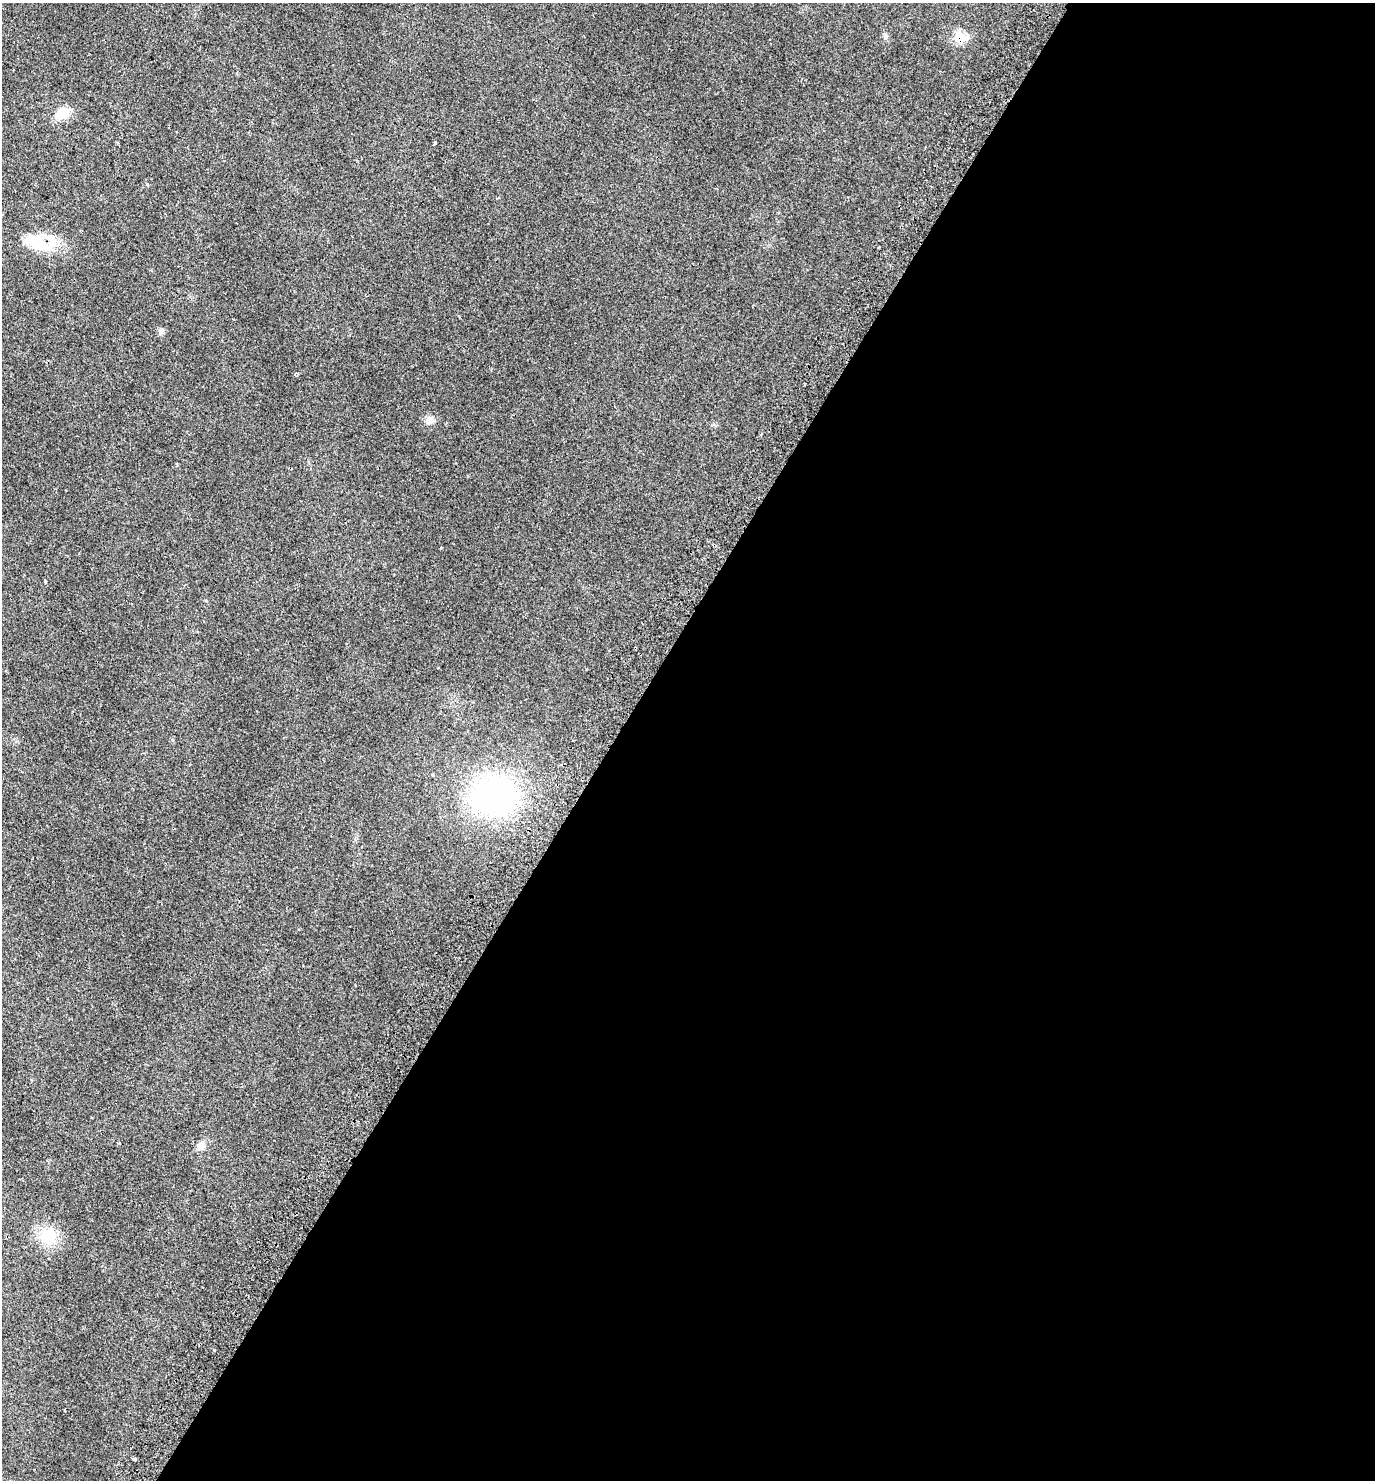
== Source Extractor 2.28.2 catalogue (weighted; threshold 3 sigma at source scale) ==
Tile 12 of 4 x 4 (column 4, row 3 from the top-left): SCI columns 4388-5760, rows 1544-3021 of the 6096 x 6036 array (HDU 1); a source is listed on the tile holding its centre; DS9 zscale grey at full resolution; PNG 1377 x 1482 px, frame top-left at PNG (2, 3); no overlay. Shown black and unused: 55% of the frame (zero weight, under 2 of 3 exposures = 4% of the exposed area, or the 3 px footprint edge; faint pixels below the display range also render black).
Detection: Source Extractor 2.28.2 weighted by HDU 2 'WHT'; one run over the whole footprint, this tile lists its part. Background 0.0256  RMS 0.0054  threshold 0.0245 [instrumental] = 3 sigma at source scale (4.5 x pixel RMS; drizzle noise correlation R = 1.50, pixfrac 1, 0.0396/0.0396 arcsec/px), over >= 5 px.
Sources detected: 14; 2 cosmic-ray / hot-pixel residue — not listed; the other 12 listed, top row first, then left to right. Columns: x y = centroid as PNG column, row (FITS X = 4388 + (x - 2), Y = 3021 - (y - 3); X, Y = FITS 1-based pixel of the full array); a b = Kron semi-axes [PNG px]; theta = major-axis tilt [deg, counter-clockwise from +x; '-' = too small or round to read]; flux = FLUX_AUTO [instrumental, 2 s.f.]
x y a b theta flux
886 36 7 6 - 1.1
960 37 9 8 - 20
62 113 16 11 25 9.1
435 143 3 3 - 0.57
41 243 32 19 -36 17
161 331 8 7 - 1.4
430 420 11 10 - 3.2
45 581 4 3 - 0.89
494 795 41 34 7 120
201 1146 12 10 38 3.2
48 1236 17 16 - 17
135 1459 3 3 - 1.6
Overlapping masked pixels (flux is a lower limit): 1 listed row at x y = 960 37
Unlisted compact peaks at least as high as the median listed source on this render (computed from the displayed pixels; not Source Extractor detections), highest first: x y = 147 184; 441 548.